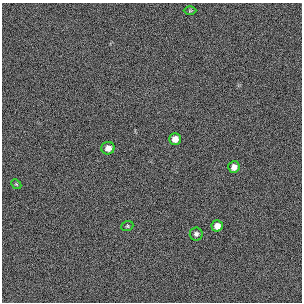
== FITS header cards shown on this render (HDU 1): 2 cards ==
NAXIS1  =                  300 / length of original image axis
NAXIS2  =                  300 / length of original image axis

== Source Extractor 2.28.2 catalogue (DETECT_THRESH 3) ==
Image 300 x 300 px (HDU 1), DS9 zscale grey, 1 PNG px = 1 image px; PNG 304 x 304 px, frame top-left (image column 1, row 300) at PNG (2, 3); each listed source drawn as its Kron ellipse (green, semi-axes under 4 px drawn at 4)
Background 384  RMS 66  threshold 199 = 3 sigma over >= 5 px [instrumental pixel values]
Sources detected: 8; all 8 listed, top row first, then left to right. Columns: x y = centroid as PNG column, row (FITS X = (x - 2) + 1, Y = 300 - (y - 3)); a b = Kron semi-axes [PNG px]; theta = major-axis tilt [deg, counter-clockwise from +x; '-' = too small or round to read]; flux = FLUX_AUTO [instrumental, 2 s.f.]
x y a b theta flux
190 11 6 4 1 5100
175 139 6 5 - 34000
108 148 6 6 - 25000
234 167 6 5 - 26000
16 184 5 4 - 5400
127 226 6 4 22 6000
217 226 5 5 - 26000
196 234 6 6 - 12000